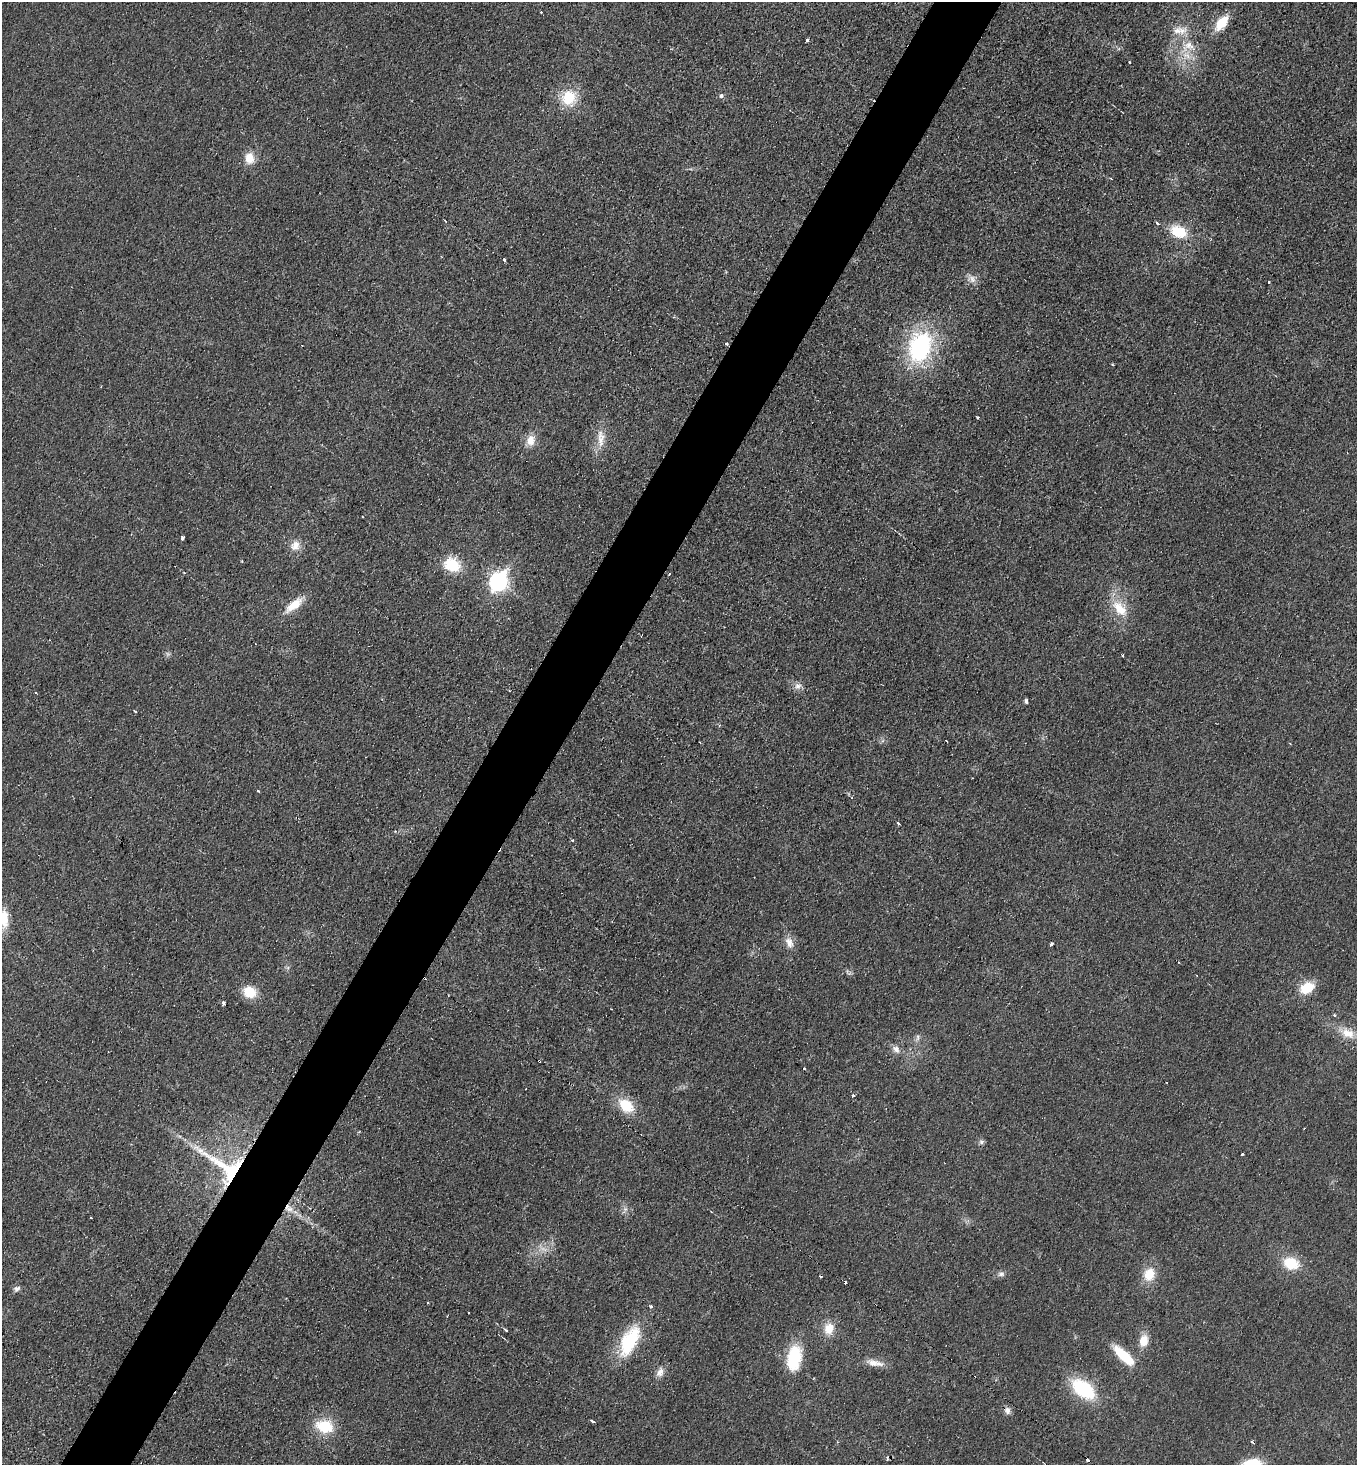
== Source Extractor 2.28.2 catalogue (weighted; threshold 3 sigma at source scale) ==
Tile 7 of 4 x 4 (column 3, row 2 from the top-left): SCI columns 2864-4218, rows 2934-4396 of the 5866 x 5858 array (HDU 1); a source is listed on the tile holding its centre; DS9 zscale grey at full resolution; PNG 1359 x 1467 px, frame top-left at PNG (2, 2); no overlay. Shown black and unused: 5% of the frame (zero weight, under 2 of 3 exposures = <1% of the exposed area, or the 3 px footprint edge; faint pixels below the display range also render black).
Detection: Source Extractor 2.28.2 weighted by HDU 2 'WHT'; one run over the whole footprint, this tile lists its part. Background 0.025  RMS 0.0061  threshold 0.0273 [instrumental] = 3 sigma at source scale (4.5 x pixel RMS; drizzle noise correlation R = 1.50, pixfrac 1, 0.05/0.05 arcsec/px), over >= 5 px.
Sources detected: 90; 1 too faint to see at this stretch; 12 cosmic-ray / hot-pixel residue — not listed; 2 inside a brighter listed object's ellipse — not listed separately; the other 75 listed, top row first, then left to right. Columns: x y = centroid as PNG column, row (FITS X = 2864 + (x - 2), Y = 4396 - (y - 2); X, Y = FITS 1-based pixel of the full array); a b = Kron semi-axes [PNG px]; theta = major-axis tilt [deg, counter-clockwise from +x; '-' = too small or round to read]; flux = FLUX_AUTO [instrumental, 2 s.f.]
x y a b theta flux
541 12 3 3 - 0.81
1222 23 17 9 52 15
1182 31 15 10 31 6.4
807 40 3 3 - 3.8
1188 46 23 13 30 12
1129 62 2 2 - 0.61
721 96 6 6 - 1.5
569 98 18 17 - 20
249 158 13 10 -87 8.7
1157 223 4 3 - 4.2
1179 232 21 14 -26 17
504 260 3 3 - 1.6
972 279 12 8 -56 3.6
1269 282 3 2 - 0.5
726 344 4 3 - 1.1
920 347 37 25 73 72
1112 365 3 3 - 0.67
977 417 3 3 - 0.63
601 438 28 10 -89 8.9
530 440 14 12 66 6.8
182 538 4 3 - 1.7
295 545 13 12 - 6.3
452 565 17 14 -26 20
498 581 9 8 - 210
294 605 26 10 39 11
1120 609 27 15 -49 15
1123 655 3 2 - 0.8
798 686 10 8 22 3
1026 701 5 3 - 1.4
135 711 4 2 - 0.6
719 725 4 3 - 0.64
946 741 2 2 - 0.63
700 742 2 2 - 0.46
898 823 3 3 - 2.2
572 840 4 4 - 0.75
4 918 21 10 90 12
789 943 17 10 -67 5.2
1051 944 4 3 - 3.1
1179 962 3 2 - 0.88
1307 988 16 12 28 14
249 992 14 12 -23 14
223 1003 3 3 - 2.1
1334 1015 3 3 - 1.3
1348 1033 20 13 -21 10
918 1037 9 4 89 1.6
896 1049 12 8 -50 3.3
804 1068 3 3 - 2
853 1095 3 3 - 1.8
626 1106 20 13 -42 17
981 1142 7 7 - 1.5
1242 1154 3 2 - 2
226 1167 74 32 -33 73
290 1209 12 8 -1 4.4
91 1218 2 2 - 0.67
543 1249 13 4 -30 2.6
1291 1263 16 13 -15 17
1001 1274 10 6 0 2.1
1149 1274 16 13 72 12
17 1288 10 7 17 2
428 1303 2 2 - 0.57
651 1306 3 3 - 1.9
829 1329 14 12 80 9.6
506 1330 5 3 - 0.7
629 1341 37 16 64 36
1144 1341 14 10 81 8.1
1124 1356 25 9 -43 21
794 1358 29 16 80 28
874 1363 26 8 -12 6.2
660 1372 12 8 57 4.1
1083 1389 26 15 -37 40
1007 1411 9 8 - 2.9
592 1421 4 3 - 2.4
325 1426 19 14 -16 21
1252 1442 4 3 - 1.8
1252 1464 18 10 10 22
Overlapping masked pixels (flux is a lower limit): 3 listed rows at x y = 726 344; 226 1167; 290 1209
Isophote crosses this tile's border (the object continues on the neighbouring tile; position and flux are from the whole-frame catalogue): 2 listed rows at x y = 4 918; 1252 1464